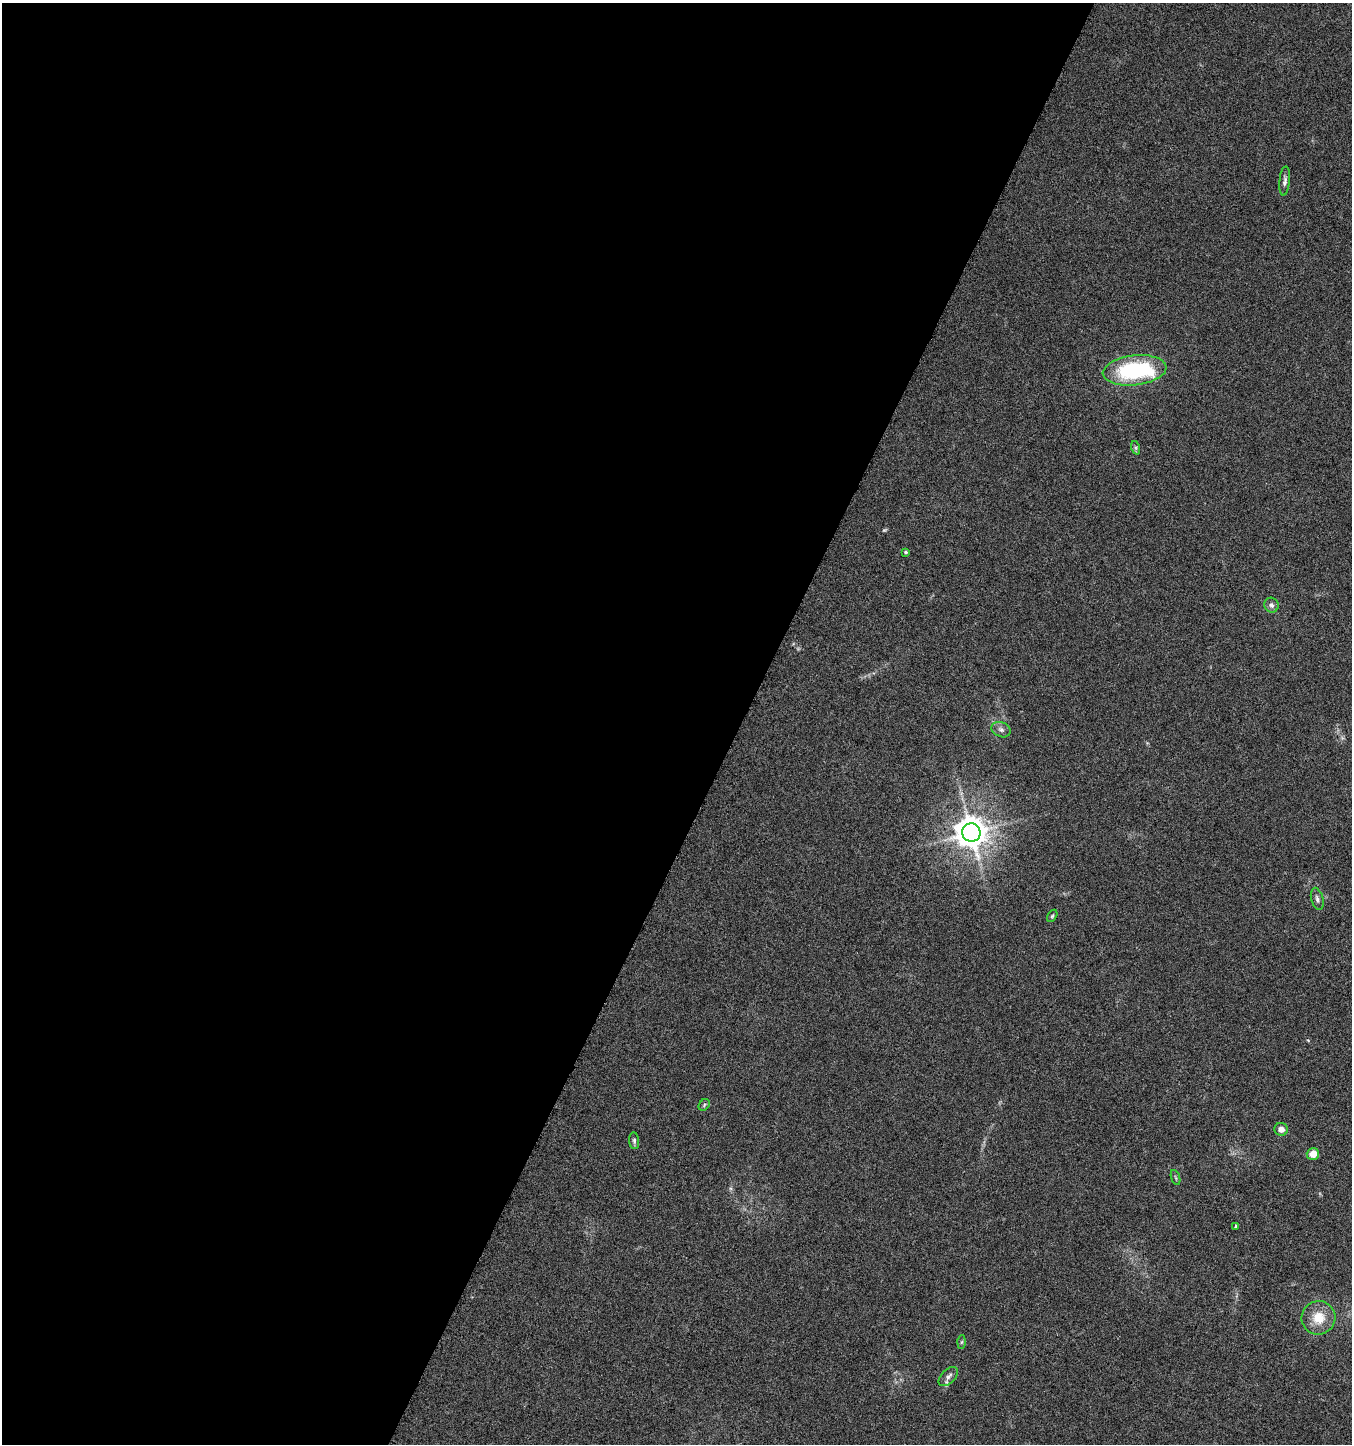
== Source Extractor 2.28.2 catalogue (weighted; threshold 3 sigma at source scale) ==
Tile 5 of 4 x 4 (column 1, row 2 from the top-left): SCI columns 273-1622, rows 2889-4330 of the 5880 x 5785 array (HDU 1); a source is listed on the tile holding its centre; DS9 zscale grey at full resolution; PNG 1354 x 1446 px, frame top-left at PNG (2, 3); each listed source drawn as its Kron ellipse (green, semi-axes under 4 px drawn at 4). Shown black and unused: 55% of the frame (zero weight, under 3 of 6 exposures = <1% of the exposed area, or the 3 px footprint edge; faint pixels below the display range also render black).
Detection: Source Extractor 2.28.2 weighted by HDU 2 'WHT'; one run over the whole footprint, this tile lists its part. Background 0.0191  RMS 0.0035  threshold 0.0144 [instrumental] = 3 sigma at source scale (4.09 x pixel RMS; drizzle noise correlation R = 1.36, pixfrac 0.8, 0.0396/0.0396 arcsec/px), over >= 5 px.
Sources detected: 21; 1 too faint to see at this stretch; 1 inside a brighter object's white glare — neither listed nor drawn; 1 inside a brighter listed object's ellipse — not listed separately; the other 18 listed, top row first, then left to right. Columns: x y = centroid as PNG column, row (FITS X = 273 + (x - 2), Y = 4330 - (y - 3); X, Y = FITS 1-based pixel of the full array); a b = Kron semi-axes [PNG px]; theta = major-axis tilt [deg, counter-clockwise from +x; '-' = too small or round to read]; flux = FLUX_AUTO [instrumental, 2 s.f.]
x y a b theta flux
1285 181 15 5 84 1.2
1135 370 32 15 7 36
1136 448 7 4 -72 0.57
906 552 4 3 - 0.41
1271 605 7 7 - 1.2
1001 730 10 7 -24 1.3
971 832 9 9 - 630
1317 899 11 6 -74 1.1
1052 916 6 4 59 0.48
704 1105 6 5 - 0.55
1281 1129 7 6 - 2.3
634 1141 8 5 -84 0.74
1313 1154 6 6 - 3.8
1176 1178 8 3 -71 0.43
1236 1226 3 3 - 0.37
1319 1318 17 16 - 7.2
962 1342 6 4 88 0.53
948 1376 12 6 44 1.4